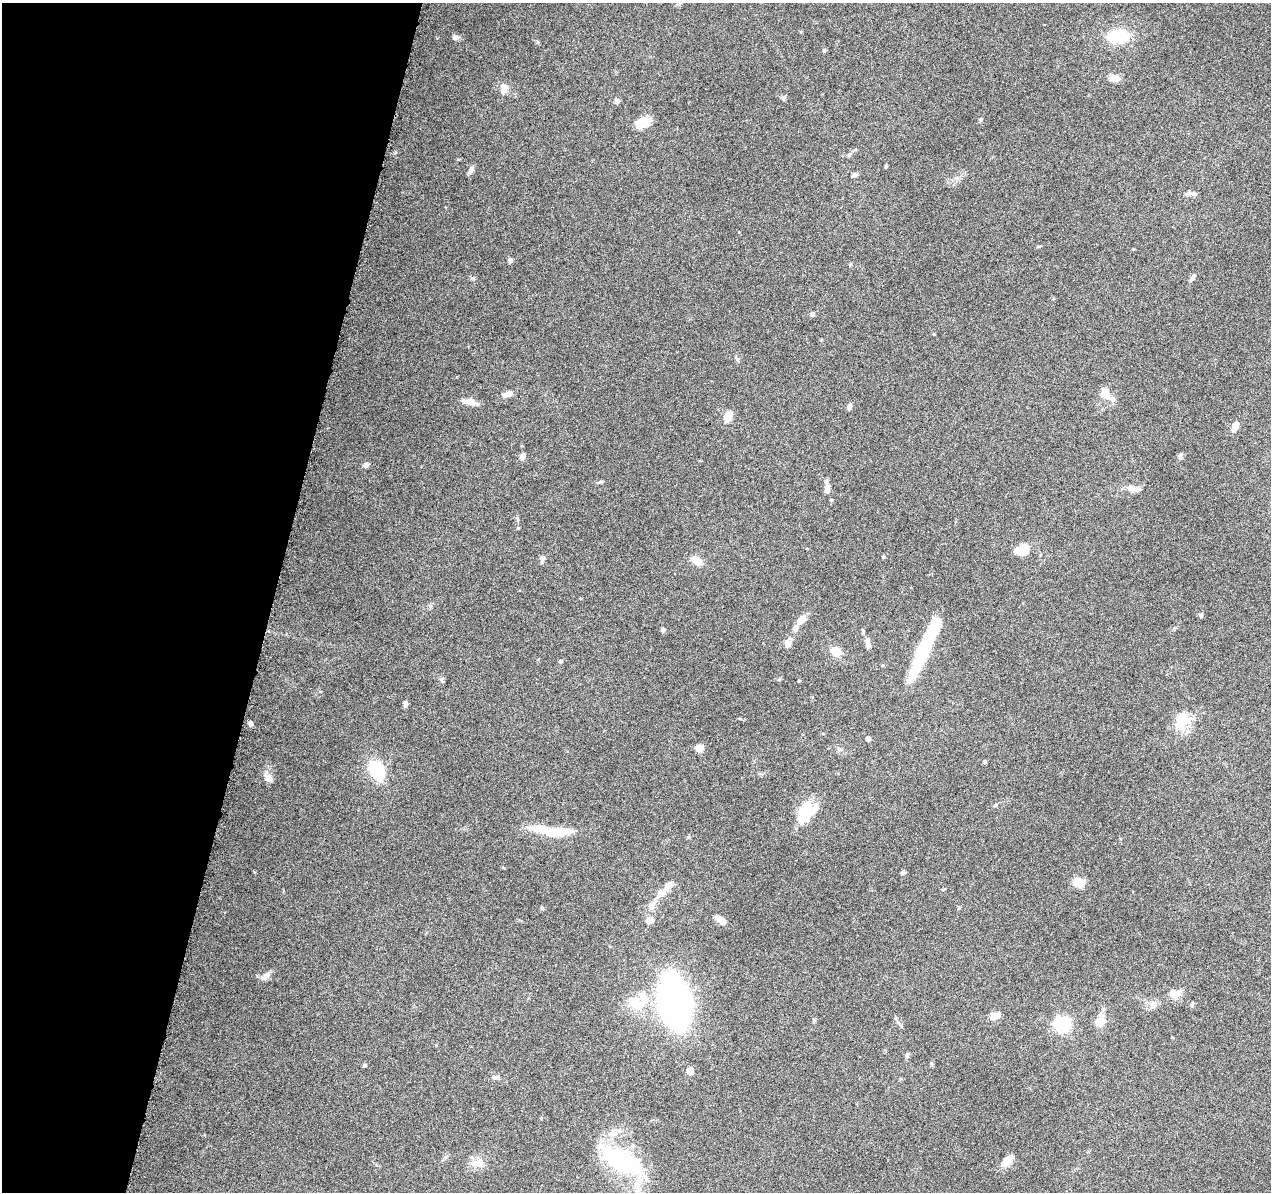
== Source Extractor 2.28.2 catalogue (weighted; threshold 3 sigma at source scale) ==
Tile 9 of 4 x 4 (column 1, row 3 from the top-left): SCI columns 25-1293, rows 1494-2683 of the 5116 x 5307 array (HDU 1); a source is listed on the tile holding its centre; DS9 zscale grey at full resolution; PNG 1273 x 1194 px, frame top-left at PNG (2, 3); no overlay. Shown black and unused: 21% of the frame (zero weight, under 9 of 18 exposures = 2% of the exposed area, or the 3 px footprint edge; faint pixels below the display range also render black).
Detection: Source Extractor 2.28.2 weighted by HDU 2 'WHT'; one run over the whole footprint, this tile lists its part. Background 0.116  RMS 0.0038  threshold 0.0155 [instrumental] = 3 sigma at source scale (4.09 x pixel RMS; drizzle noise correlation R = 1.36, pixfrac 0.8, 0.0396/0.0396 arcsec/px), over >= 5 px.
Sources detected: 90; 3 inside a brighter object's white glare — not listed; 9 inside a brighter listed object's ellipse — not listed separately; the other 78 listed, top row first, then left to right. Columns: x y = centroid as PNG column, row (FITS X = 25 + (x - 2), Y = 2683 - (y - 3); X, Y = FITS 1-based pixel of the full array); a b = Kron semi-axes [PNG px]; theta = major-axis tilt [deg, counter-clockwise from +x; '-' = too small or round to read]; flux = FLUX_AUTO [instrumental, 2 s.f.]
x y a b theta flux
1118 36 27 14 1 13
455 37 7 6 - 1.1
824 50 6 4 45 0.43
1114 78 12 9 -10 2.4
504 89 14 9 82 2.6
616 101 6 5 - 1.1
980 119 6 4 41 0.46
643 122 13 8 21 8.6
886 167 4 3 - 0.38
471 169 9 7 75 1.1
855 175 7 5 11 0.88
1193 194 7 4 -1 0.79
1133 249 3 3 - 0.29
510 260 6 5 - 0.85
850 265 5 3 - 0.37
1193 277 10 5 54 0.89
812 314 6 5 - 0.83
737 359 7 4 -72 0.55
508 394 11 6 18 2
1105 394 15 12 85 4.4
470 402 18 7 -12 2.5
849 407 7 5 76 1.1
728 417 10 8 69 4
1235 426 8 6 69 2.7
1180 454 6 4 89 0.57
522 456 7 5 63 1.6
366 465 7 5 38 1.1
1130 488 11 7 -16 1.8
827 489 14 7 88 2
518 528 4 4 - 0.3
1024 549 11 8 27 7.3
883 557 4 4 - 0.43
542 558 7 7 - 1
696 561 14 8 -29 3.4
1201 615 4 4 - 0.86
801 620 12 7 43 2.7
663 630 5 4 - 0.97
867 640 7 6 - 1.1
788 644 10 7 42 1.3
836 651 10 9 - 4.6
923 652 54 10 67 27
560 661 5 4 - 0.52
779 679 5 4 - 0.37
799 681 4 3 - 0.26
405 704 8 5 -84 0.8
1181 721 19 14 54 8.6
250 724 6 4 -49 0.79
868 739 4 4 - 1.2
699 748 5 5 - 7.7
985 762 5 4 - 0.43
377 770 17 12 -62 17
268 778 11 8 -41 2
995 805 6 4 2 0.41
812 810 40 12 40 8.3
540 828 43 11 -9 8.1
903 873 6 5 - 0.54
1079 882 11 10 - 4.2
661 893 13 10 13 2.9
652 907 14 7 59 2.3
959 907 5 4 - 0.38
649 920 10 8 -17 1.7
720 920 13 6 -34 2.9
266 976 14 6 48 1.8
1174 994 12 10 12 4.2
674 1001 31 15 -79 290
635 1003 29 16 -33 9.2
1154 1004 10 8 55 1.7
994 1016 10 8 17 2.5
1100 1021 14 11 51 4.8
1062 1024 6 6 - 83
907 1055 8 5 75 0.66
932 1064 6 4 -71 0.45
364 1065 5 4 - 0.48
690 1071 5 5 - 5.8
495 1077 10 6 10 1
622 1161 56 25 -27 35
1007 1161 15 8 54 3.5
479 1163 10 6 -20 1.7
Unlisted compact peaks at least as high as the median listed source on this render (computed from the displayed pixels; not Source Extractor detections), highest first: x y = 473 278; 441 679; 517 518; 542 908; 600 482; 538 42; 783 97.